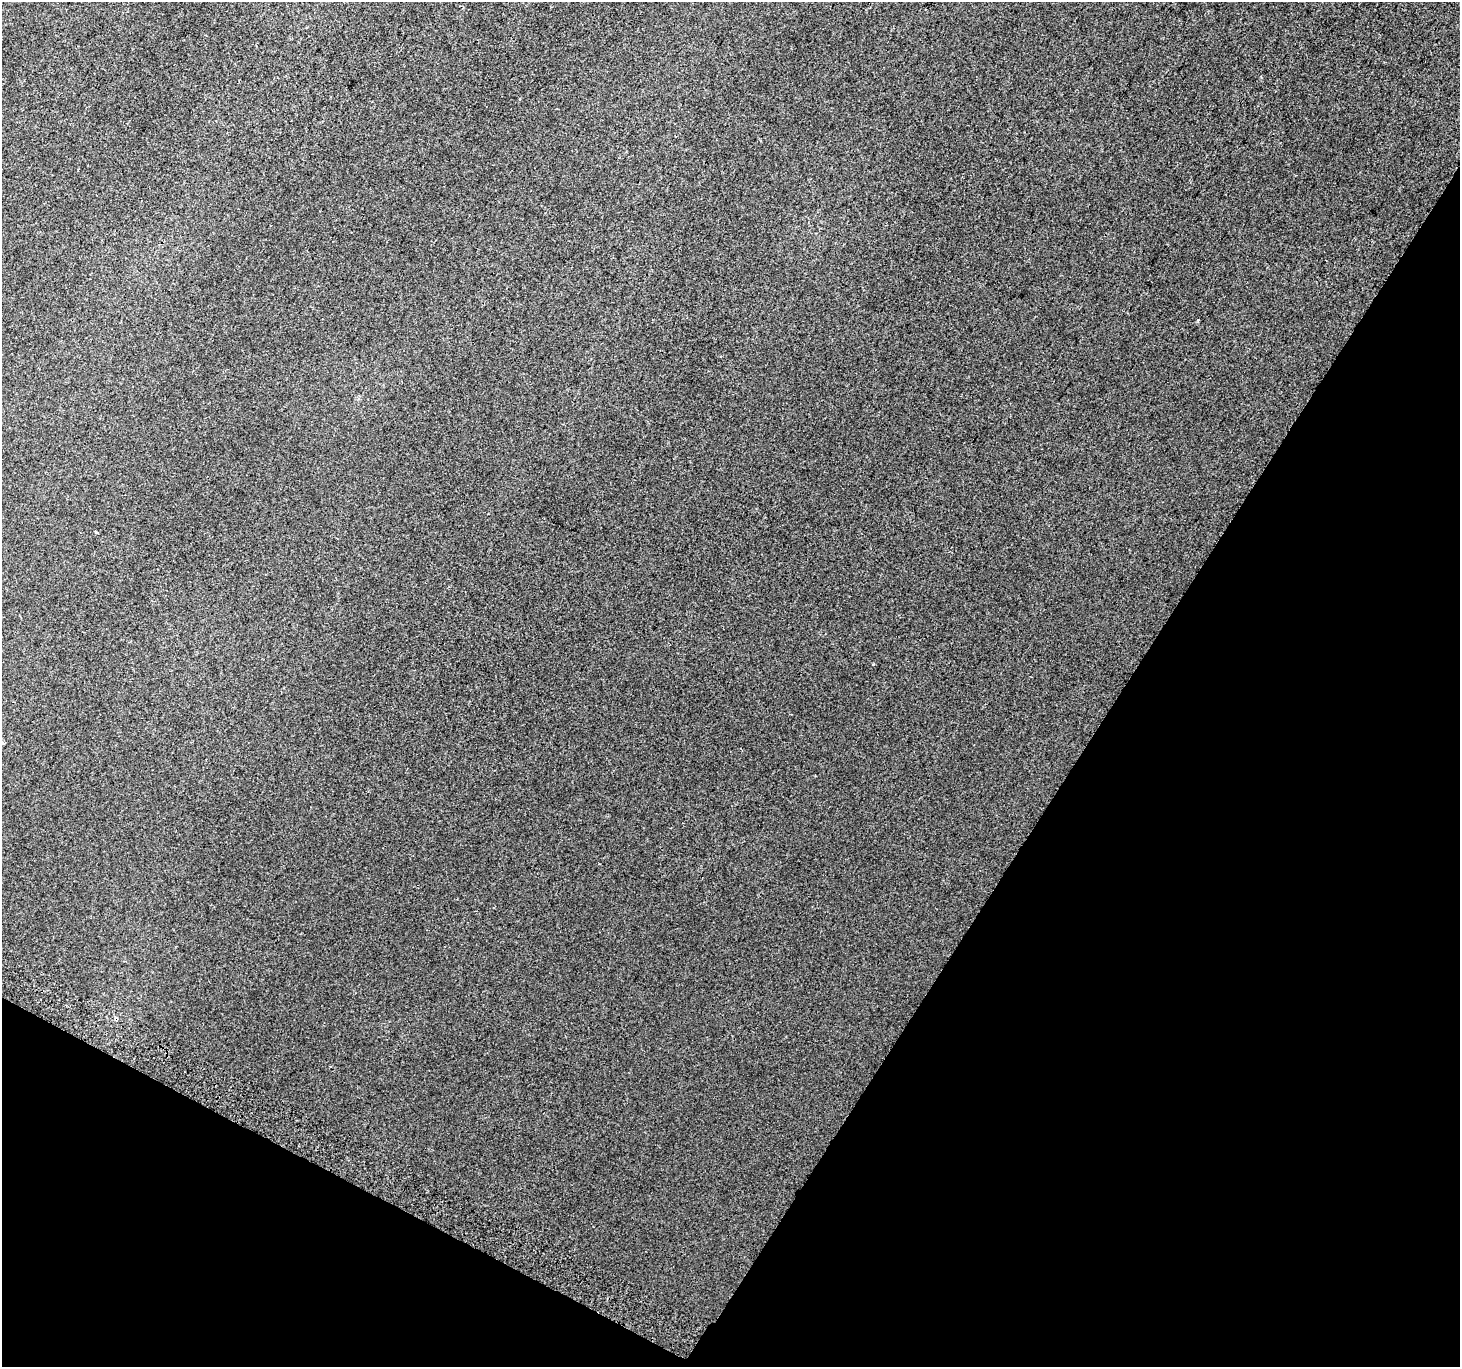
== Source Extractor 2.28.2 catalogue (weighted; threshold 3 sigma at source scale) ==
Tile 15 of 4 x 4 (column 3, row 4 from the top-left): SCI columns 2947-4404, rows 300-1664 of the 5886 x 5993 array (HDU 1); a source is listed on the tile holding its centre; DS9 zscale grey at full resolution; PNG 1462 x 1369 px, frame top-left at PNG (2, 2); no overlay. Shown black and unused: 30% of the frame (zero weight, under 2 of 3 exposures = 2% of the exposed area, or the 3 px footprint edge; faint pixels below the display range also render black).
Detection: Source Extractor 2.28.2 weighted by HDU 2 'WHT'; one run over the whole footprint, this tile lists its part. Background 0.00147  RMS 0.0073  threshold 0.0329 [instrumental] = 3 sigma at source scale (4.5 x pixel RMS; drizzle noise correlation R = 1.50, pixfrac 1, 0.0396/0.0396 arcsec/px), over >= 5 px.
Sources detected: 5; all 5 listed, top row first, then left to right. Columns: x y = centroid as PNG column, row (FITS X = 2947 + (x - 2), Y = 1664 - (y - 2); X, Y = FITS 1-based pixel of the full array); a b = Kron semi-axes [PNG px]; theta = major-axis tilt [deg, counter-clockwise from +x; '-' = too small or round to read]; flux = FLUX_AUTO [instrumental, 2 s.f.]
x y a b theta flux
1198 320 3 3 - 1
96 532 3 3 - 1.5
873 664 3 3 - 0.54
2 743 5 3 - 0.71
330 1066 3 2 - 0.51
Isophote crosses this tile's border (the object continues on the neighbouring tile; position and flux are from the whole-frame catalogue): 1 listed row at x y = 2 743